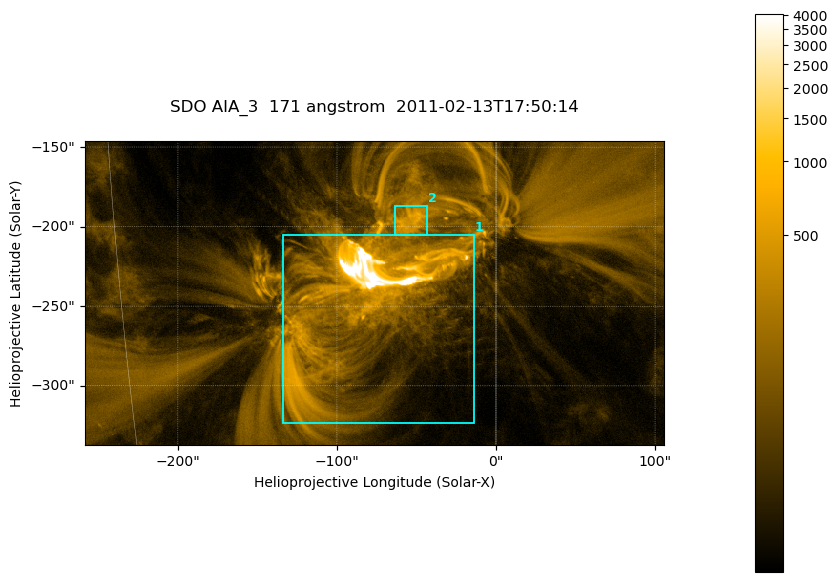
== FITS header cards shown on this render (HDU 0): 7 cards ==
TELESCOP= 'SDO     '           /
INSTRUME= 'AIA_3   '           /
WAVELNTH=                  171 /
WAVEUNIT= 'angstrom'           /
DATE-OBS= '2011-02-13T17:50:14.67' /
CTYPE1  = 'HPLN-TAN'           /
CTYPE2  = 'HPLT-TAN'           /

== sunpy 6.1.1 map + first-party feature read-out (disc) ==
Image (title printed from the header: SDO AIA_3  171 angstrom  2011-02-13T17:50:14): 607 x 318 px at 0.599 arcsec/px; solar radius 972 arcsec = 1622 px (partial field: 2.3% of the solar disc is inside the frame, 100% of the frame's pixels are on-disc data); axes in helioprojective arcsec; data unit not stated in the header (colour bar unlabelled)
Pointing: header CRPIX1/2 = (2056.06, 2043.72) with CRVAL1/2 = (0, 0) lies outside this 607 x 318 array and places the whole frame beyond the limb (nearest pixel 1.39 R_sun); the SolarSoft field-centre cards XCEN/YCEN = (-76.19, -241.7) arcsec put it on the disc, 1318 arcsec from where CRPIX/CRVAL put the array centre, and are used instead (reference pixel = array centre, CRVAL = XCEN/YCEN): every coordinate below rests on XCEN/YCEN
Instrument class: DISC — disc imager (sunpy class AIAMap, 171 A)
Bright regions (active regions / flare kernels): reference = the on-disc median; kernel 5 px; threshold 5 sigma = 253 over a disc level ~50.6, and >= 1.15x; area >= 193 px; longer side >= 4 px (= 2.4 arcsec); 2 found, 2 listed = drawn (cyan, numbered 1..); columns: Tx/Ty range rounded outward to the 2 arcsec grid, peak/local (2 s.f.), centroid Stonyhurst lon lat
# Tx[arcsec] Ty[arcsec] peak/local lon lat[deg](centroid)
1 -134..-14 -324..-204 224 -5 -21
2 -64..-42 -206..-186 12 -3 -18